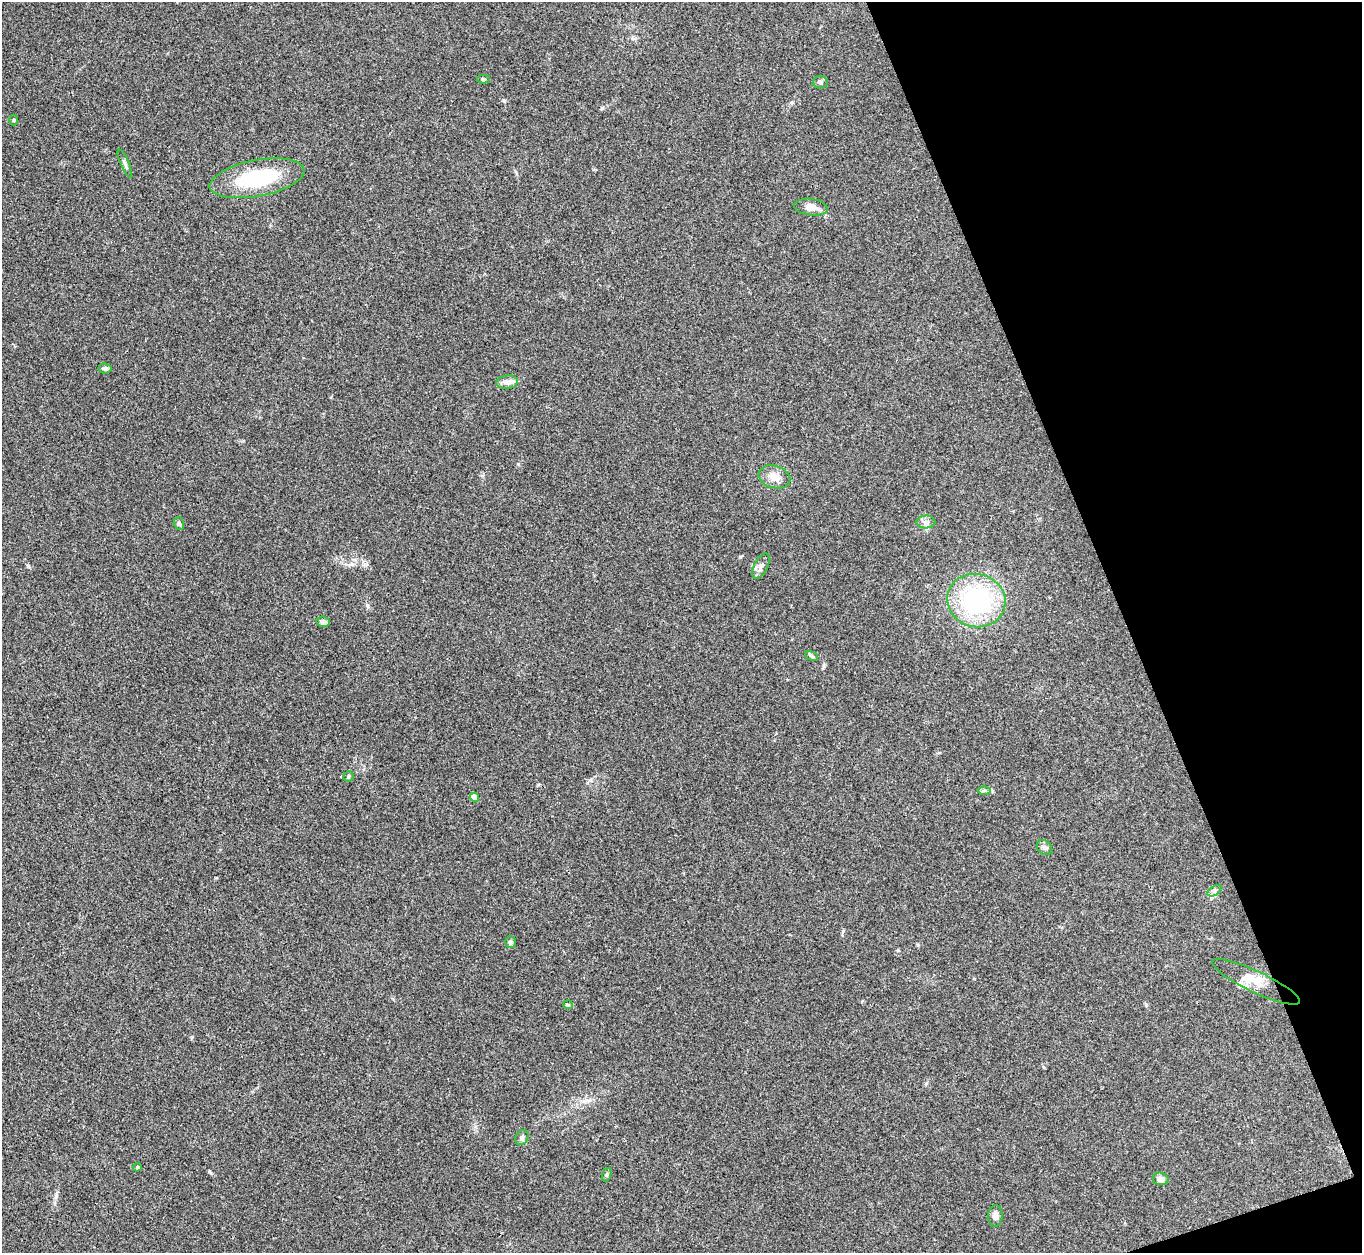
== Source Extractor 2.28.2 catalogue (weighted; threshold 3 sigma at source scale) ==
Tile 12 of 4 x 4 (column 4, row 3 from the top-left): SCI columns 4084-5443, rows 1400-2650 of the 5443 x 5430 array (HDU 1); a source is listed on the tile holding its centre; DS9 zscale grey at full resolution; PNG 1364 x 1255 px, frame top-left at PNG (2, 2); each listed source drawn as its Kron ellipse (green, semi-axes under 4 px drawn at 4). Shown black and unused: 18% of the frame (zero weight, under 3 of 4 exposures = <1% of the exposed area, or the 3 px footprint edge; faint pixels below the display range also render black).
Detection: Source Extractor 2.28.2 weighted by HDU 2 'WHT'; one run over the whole footprint, this tile lists its part. Background 0.0468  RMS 0.005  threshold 0.0226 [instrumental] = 3 sigma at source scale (4.5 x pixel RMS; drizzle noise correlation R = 1.50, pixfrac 1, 0.05/0.05 arcsec/px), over >= 5 px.
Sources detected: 29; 1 inside a brighter listed object's ellipse — not listed separately; the other 28 listed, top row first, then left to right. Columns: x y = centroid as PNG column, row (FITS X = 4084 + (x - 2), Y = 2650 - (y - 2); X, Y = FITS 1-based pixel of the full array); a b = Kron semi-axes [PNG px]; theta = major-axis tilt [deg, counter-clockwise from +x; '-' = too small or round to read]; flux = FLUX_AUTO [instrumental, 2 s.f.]
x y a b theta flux
483 79 6 4 0 0.9
820 82 7 6 - 1.3
14 120 5 3 - 0.48
125 164 15 3 -66 1.2
257 178 48 18 11 34
811 207 17 8 -7 4.7
105 368 6 5 - 1.1
507 382 11 7 8 2.3
774 477 16 11 -16 5
926 522 9 6 1 1.8
179 524 6 5 - 0.98
761 566 14 7 63 2.2
976 600 29 26 -17 60
323 622 7 5 -10 2
811 656 6 4 -29 0.91
348 776 5 5 - 0.79
984 790 6 4 1 0.84
474 797 4 4 - 6.3
1045 847 8 6 -42 1.5
1214 891 8 4 32 1.1
510 942 6 5 - 1.2
1256 982 48 10 -25 8.4
568 1005 5 4 - 0.55
522 1137 8 6 57 1.2
137 1167 4 4 - 0.57
607 1175 7 4 70 0.74
1161 1179 8 6 -14 2.7
995 1216 10 7 -90 2.3
Unlisted compact peaks at least as high as the median listed source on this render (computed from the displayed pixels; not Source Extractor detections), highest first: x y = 518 464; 504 101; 28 566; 209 1171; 1146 1005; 602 108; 843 931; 192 1037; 367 605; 56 1196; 898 950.